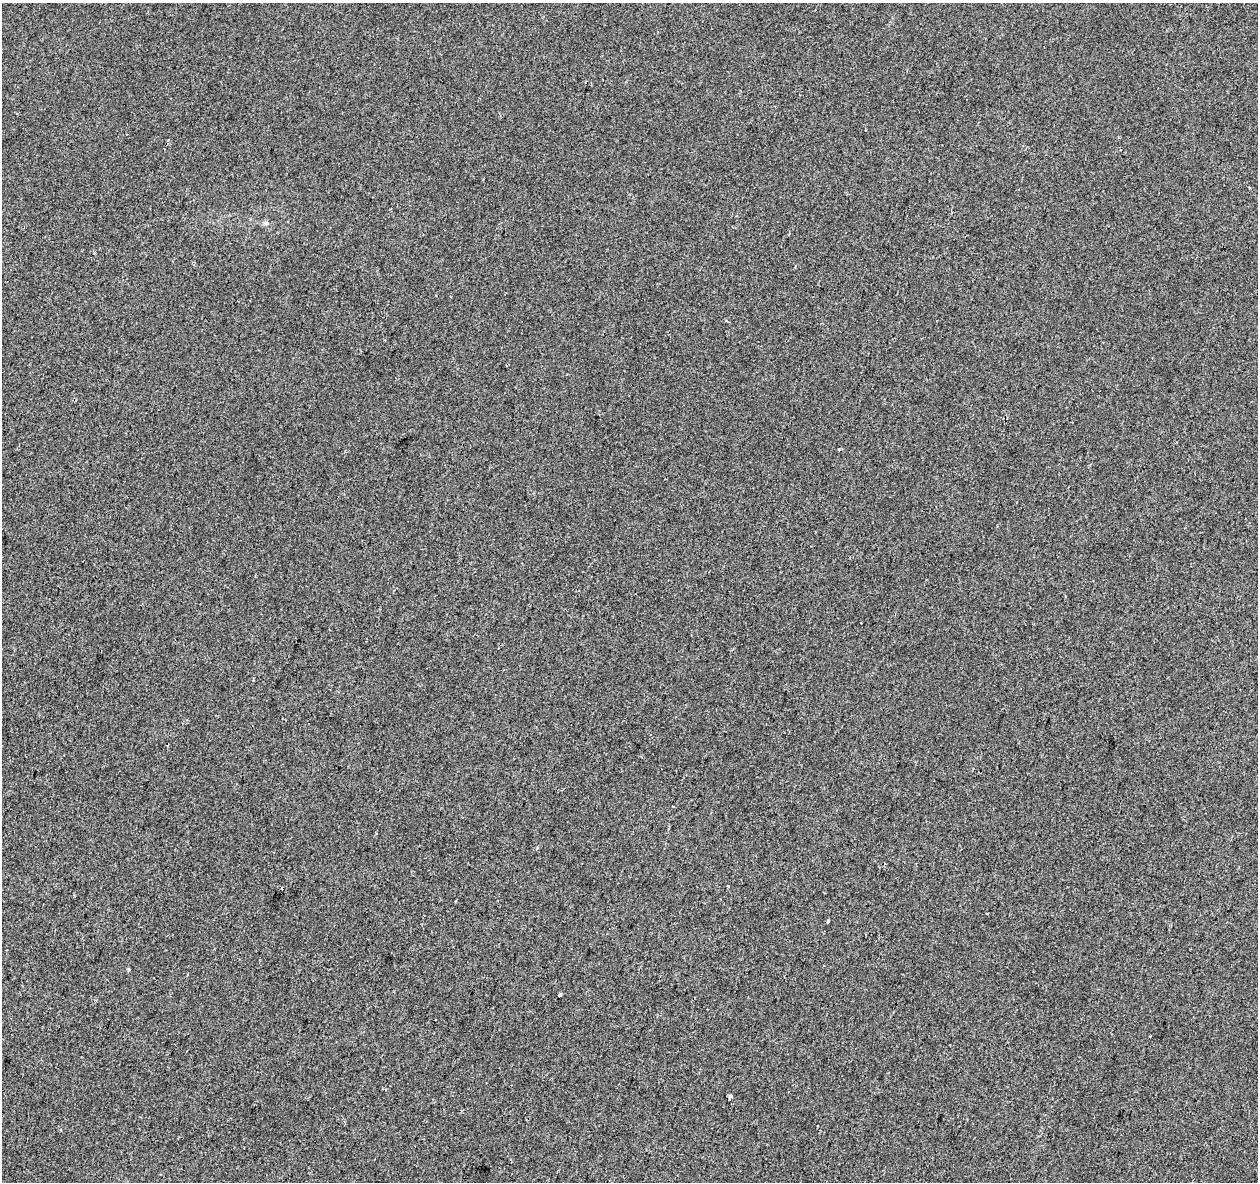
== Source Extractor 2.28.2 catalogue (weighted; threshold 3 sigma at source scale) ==
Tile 7 of 4 x 4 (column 3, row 2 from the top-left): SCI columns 2518-3773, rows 2641-3820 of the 5028 x 5221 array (HDU 1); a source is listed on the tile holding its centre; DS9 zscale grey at full resolution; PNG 1260 x 1184 px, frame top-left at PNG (2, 3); no overlay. Shown black and unused: <1% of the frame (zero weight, under 2 of 3 exposures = <1% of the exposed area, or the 3 px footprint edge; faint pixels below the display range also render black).
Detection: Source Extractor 2.28.2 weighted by HDU 2 'WHT'; one run over the whole footprint, this tile lists its part. Background -0.00104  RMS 0.0042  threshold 0.0188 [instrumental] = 3 sigma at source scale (4.5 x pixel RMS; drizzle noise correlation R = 1.50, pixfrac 1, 0.0396/0.0396 arcsec/px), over >= 5 px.
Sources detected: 7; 2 cosmic-ray / hot-pixel residue — not listed; the other 5 listed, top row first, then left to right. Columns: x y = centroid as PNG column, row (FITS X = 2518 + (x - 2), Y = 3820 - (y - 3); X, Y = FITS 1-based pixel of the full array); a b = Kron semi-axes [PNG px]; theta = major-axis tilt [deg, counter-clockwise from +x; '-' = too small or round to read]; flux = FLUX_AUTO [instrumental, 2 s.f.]
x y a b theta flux
266 223 6 4 -18 0.64
828 921 5 3 - 0.42
559 995 4 3 - 2.5
1150 1036 3 3 - 0.49
730 1097 4 3 - 2.5